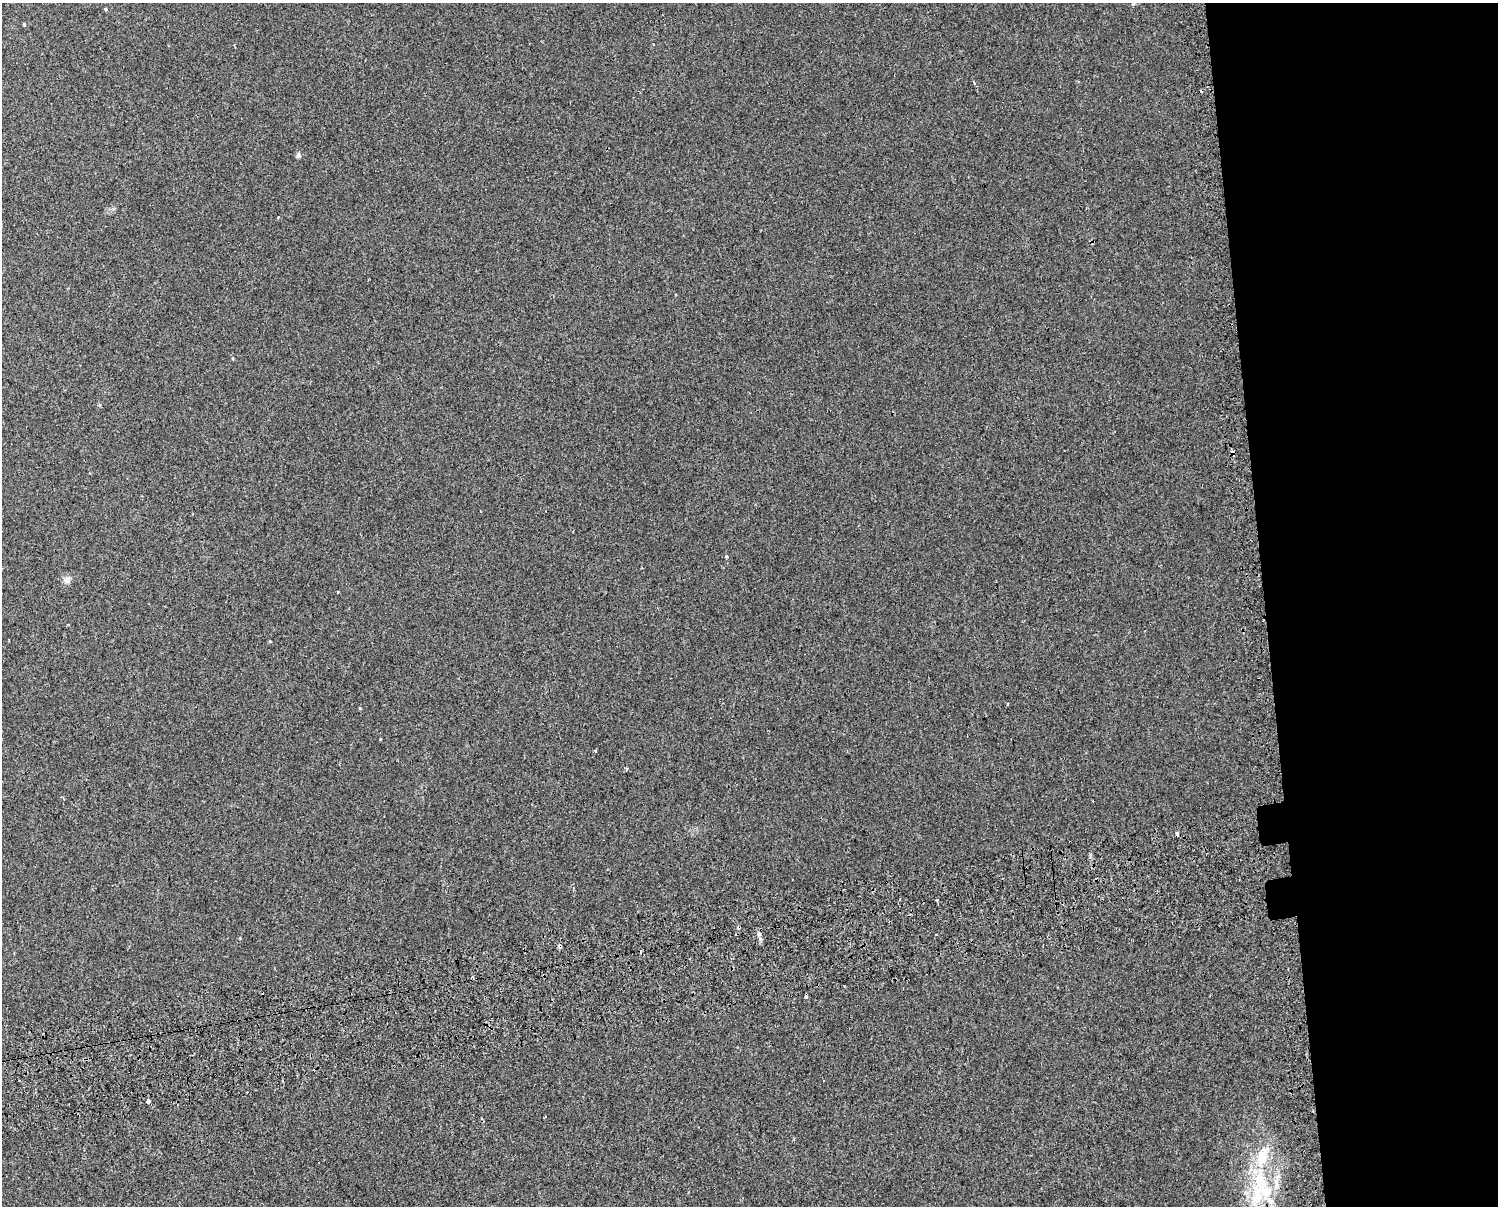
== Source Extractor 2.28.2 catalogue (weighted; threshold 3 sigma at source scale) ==
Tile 6 of 3 x 4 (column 3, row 2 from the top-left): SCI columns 3047-4542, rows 2445-3648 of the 4643 x 4891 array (HDU 1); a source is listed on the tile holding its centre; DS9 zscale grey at full resolution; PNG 1500 x 1208 px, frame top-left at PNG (2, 3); no overlay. Shown black and unused: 16% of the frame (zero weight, under 2 of 3 exposures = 3% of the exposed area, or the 3 px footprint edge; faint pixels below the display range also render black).
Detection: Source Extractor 2.28.2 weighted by HDU 2 'WHT'; one run over the whole footprint, this tile lists its part. Background 0.0013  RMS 0.0053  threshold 0.024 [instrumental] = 3 sigma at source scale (4.5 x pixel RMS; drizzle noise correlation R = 1.50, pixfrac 1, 0.0396/0.0396 arcsec/px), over >= 5 px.
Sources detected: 30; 6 cosmic-ray / hot-pixel residue — not listed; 4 inside a brighter listed object's ellipse — not listed separately; the other 20 listed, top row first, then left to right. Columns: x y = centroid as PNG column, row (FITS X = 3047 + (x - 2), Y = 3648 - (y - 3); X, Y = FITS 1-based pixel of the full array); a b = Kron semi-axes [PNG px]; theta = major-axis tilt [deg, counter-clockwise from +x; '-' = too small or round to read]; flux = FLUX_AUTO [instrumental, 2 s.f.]
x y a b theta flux
1133 4 5 4 - 0.97
106 9 4 3 - 0.68
24 24 4 3 - 0.57
974 82 4 2 - 0.48
299 155 5 4 - 2.5
278 217 3 3 - 2
726 556 4 4 - 0.73
67 580 10 8 -10 2.2
338 592 3 3 - 0.83
1008 704 3 3 - 0.85
360 708 4 3 - 0.47
595 751 4 3 - 0.57
626 769 5 3 - 0.51
1177 833 3 3 - 7.9
559 946 4 4 - 1.9
1043 946 2 2 - 0.44
806 997 3 3 - 11
148 1101 3 3 - 6.6
545 1117 3 3 - 1.5
1260 1179 38 21 -72 32
Overlapping masked pixels (flux is a lower limit): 1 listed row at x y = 559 946
Isophote crosses this tile's border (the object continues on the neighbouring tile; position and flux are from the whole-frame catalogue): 1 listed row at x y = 1133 4
Unlisted compact peaks at least as high as the median listed source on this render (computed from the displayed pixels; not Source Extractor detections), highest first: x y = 270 641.